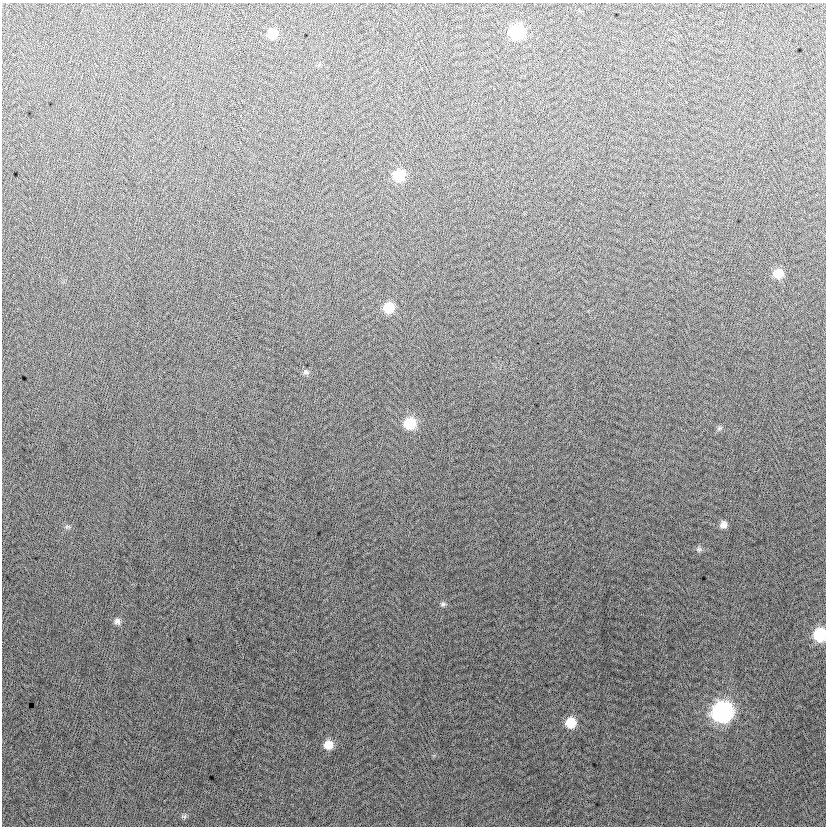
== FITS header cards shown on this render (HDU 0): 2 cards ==
NAXIS1  =                  824
NAXIS2  =                  824

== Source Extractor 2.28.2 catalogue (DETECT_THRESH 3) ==
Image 824 x 824 px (HDU 0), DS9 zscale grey, 1 PNG px = 1 image px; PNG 828 x 828 px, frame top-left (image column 1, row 824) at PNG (2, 3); no overlay
Background 0.976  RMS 13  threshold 38.2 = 3 sigma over >= 5 px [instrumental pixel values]
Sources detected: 18; all 18 listed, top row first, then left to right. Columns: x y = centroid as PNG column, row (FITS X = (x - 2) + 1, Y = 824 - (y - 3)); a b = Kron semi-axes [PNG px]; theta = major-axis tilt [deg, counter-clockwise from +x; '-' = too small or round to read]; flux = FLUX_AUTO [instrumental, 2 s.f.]
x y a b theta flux
517 32 10 9 - 60000
272 33 10 9 - 13000
399 175 10 10 - 27000
778 274 9 8 - 13000
389 308 9 9 - 20000
306 372 9 7 -16 2500
410 424 11 10 - 27000
720 428 8 5 27 1900
723 524 9 8 - 5100
67 527 9 4 -8 1600
699 549 9 7 79 2300
443 604 7 6 - 2000
117 621 10 8 -67 4000
820 635 9 9 - 52000
722 712 11 11 - 280000
571 723 9 9 - 19000
328 745 9 9 - 12000
184 816 8 6 11 1900
At the frame edge (FLAGS 8, measured only in part): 1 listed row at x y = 820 635